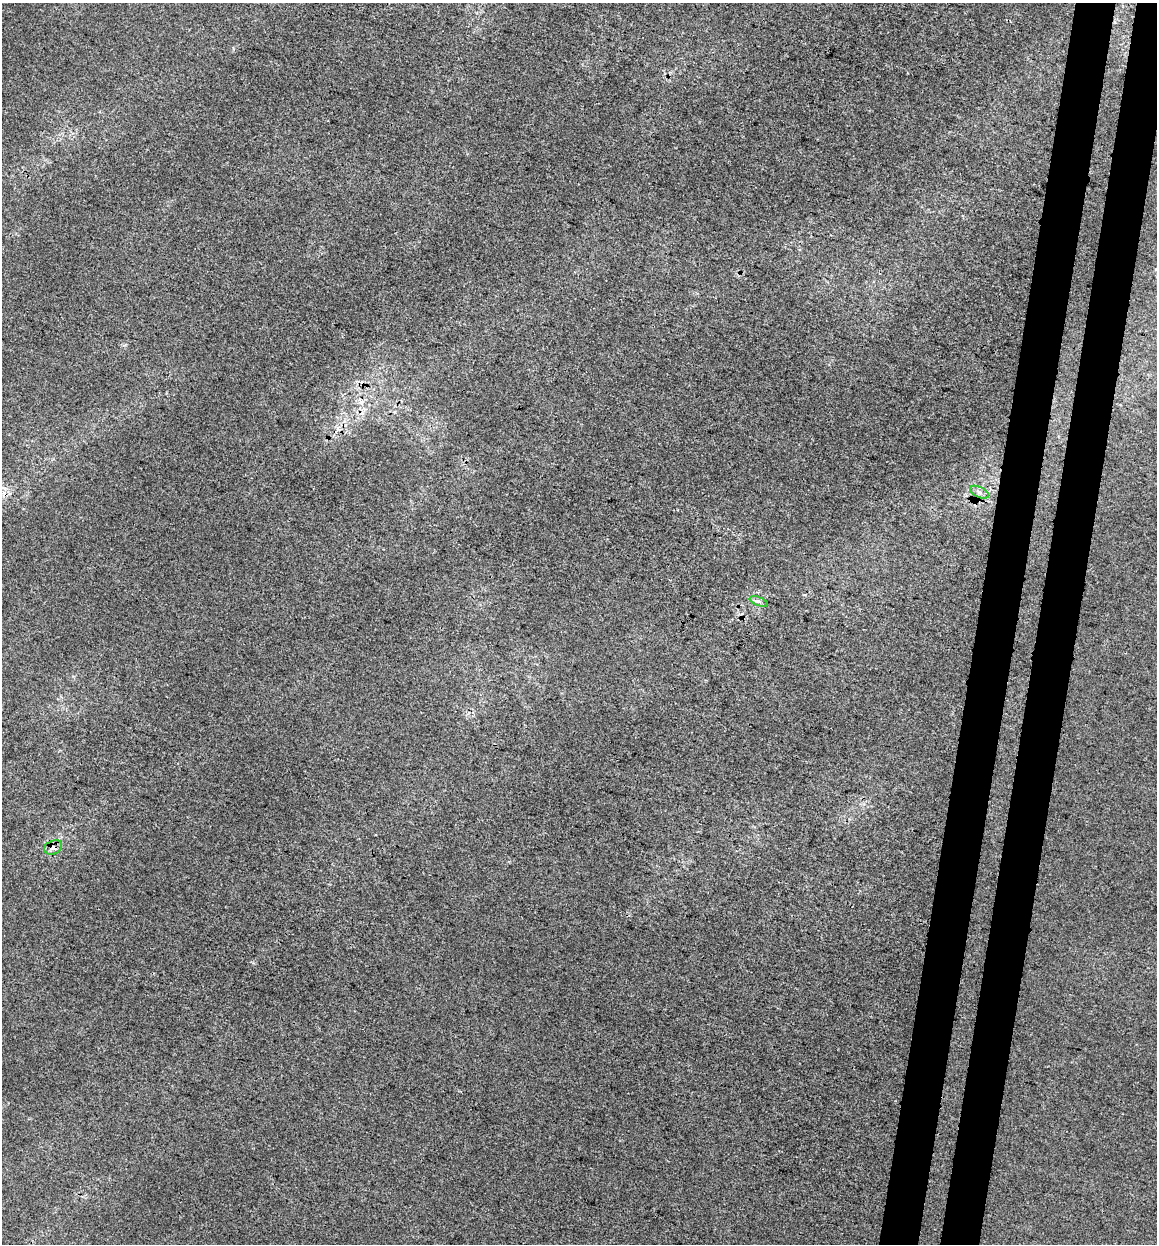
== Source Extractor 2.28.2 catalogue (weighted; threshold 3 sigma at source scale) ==
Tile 10 of 4 x 4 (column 2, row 3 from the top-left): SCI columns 1497-2651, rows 1256-2497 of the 5242 x 5002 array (HDU 1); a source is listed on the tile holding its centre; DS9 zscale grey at full resolution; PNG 1159 x 1246 px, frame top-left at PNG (2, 3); each listed source drawn as its Kron ellipse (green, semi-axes under 4 px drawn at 4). Shown black and unused: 7% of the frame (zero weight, under 3 of 4 exposures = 5% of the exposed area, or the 3 px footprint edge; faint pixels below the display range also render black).
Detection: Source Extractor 2.28.2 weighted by HDU 2 'WHT'; one run over the whole footprint, this tile lists its part. Background 0.00138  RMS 0.0048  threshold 0.0215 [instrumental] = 3 sigma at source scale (4.5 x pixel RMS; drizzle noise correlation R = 1.50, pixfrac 1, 0.0396/0.0396 arcsec/px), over >= 5 px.
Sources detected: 5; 2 cosmic-ray / hot-pixel residue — neither listed nor drawn; the other 3 listed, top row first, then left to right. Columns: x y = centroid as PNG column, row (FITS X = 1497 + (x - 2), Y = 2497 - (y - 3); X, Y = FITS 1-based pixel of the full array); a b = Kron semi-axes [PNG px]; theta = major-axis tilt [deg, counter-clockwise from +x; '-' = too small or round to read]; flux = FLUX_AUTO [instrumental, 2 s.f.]
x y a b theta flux
979 492 10 5 -26 1.8
759 601 9 3 -21 1
53 847 9 6 25 2.2
Overlapping masked pixels (flux is a lower limit): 1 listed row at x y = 53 847